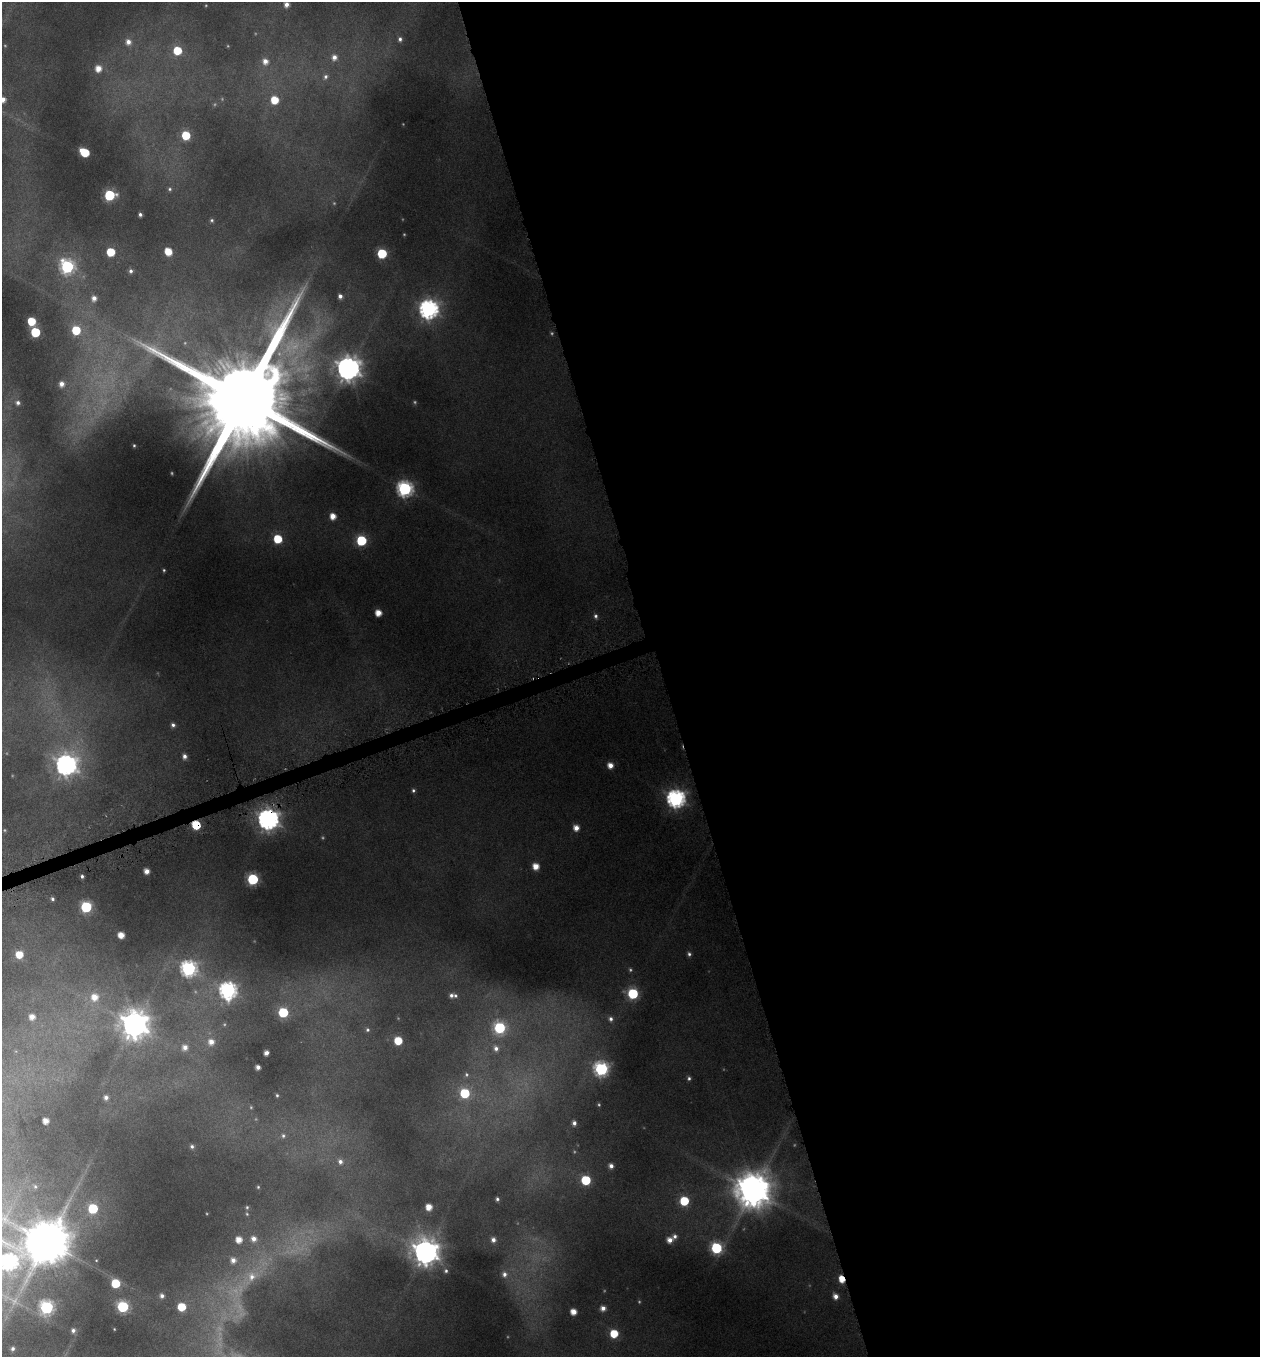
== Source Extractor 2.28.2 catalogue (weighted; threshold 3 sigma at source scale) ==
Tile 8 of 4 x 4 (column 4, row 2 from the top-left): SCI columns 3912-5169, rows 2712-4066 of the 5245 x 5459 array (HDU 1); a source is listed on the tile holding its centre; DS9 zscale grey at full resolution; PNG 1262 x 1359 px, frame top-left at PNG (2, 2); no overlay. Shown black and unused: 48% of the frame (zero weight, under 4 of 8 exposures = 2% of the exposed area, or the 3 px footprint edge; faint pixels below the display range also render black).
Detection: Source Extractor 2.28.2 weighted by HDU 2 'WHT'; one run over the whole footprint, this tile lists its part. Background 0.0962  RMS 0.0097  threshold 0.0396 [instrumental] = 3 sigma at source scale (4.09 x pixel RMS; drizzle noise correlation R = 1.36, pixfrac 0.8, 0.0396/0.0396 arcsec/px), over >= 5 px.
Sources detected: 148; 26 too faint to see at this stretch — not listed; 1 inside a brighter listed object's ellipse — not listed separately; the other 121 listed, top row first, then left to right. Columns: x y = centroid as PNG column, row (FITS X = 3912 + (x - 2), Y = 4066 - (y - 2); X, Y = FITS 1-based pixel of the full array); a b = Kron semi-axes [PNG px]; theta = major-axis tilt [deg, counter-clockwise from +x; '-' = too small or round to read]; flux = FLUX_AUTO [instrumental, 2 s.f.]
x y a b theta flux
286 4 6 5 - 5.5
400 39 7 6 - 3.6
128 42 8 7 - 7.3
177 50 6 6 - 31
334 57 8 7 - 7.5
265 61 8 7 - 7.6
98 68 7 6 - 11
326 77 8 7 - 3.9
3 99 6 6 - 6.9
274 100 6 6 - 23
186 135 6 6 - 37
84 152 7 5 -33 37
170 189 6 5 - 1.8
109 195 6 6 - 82
140 214 4 3 - 2.4
212 220 5 4 - 1.6
168 251 6 5 - 20
111 252 6 6 - 30
382 253 6 6 - 63
67 266 8 7 - 180
131 271 5 5 - 2.8
340 296 6 5 - 3.9
94 298 6 5 - 5.9
429 309 8 8 - 470
31 321 6 5 - 30
76 330 6 6 - 37
35 332 6 6 - 58
348 368 9 8 - 1000
61 384 8 7 - 7.4
244 399 41 22 -75 36000
18 403 7 6 - 3.7
134 445 3 2 - 1
405 489 7 7 - 260
333 516 6 5 - 11
278 539 6 6 - 38
361 540 6 6 - 77
164 570 4 3 - 1.3
378 613 5 5 - 13
595 616 6 5 - 2.7
173 725 5 4 - 2.9
184 756 5 5 - 4.3
66 765 9 8 - 650
610 765 5 5 - 8.8
413 790 4 4 - 1.8
676 799 7 7 - 420
268 819 8 8 - 690
196 825 6 5 - 45
576 828 5 5 - 8.6
536 866 5 5 - 12
146 871 5 4 - 7.1
82 876 3 3 - 1.8
253 879 6 6 - 100
52 899 3 3 - 1.7
86 907 6 6 - 100
121 935 5 5 - 12
689 954 6 5 - 2.4
19 955 6 6 - 19
189 969 7 7 - 250
228 991 8 7 - 330
633 994 6 6 - 81
451 995 6 5 - 3.4
94 997 9 9 - 14
283 1012 6 6 - 56
32 1017 5 5 - 7.9
611 1019 8 7 - 4.5
134 1025 10 10 - 1500
500 1028 7 7 - 100
367 1030 6 6 - 2.3
398 1041 6 5 - 27
211 1042 8 8 - 9.1
185 1047 8 8 - 7.8
496 1048 8 6 -76 4.6
266 1053 4 4 - 5.2
258 1067 4 4 - 4.8
601 1069 7 7 - 200
689 1078 5 4 - 1.9
465 1093 6 6 - 50
277 1095 4 3 - 1.3
106 1097 6 5 - 4.2
45 1121 5 5 - 8.6
574 1123 5 4 - 3.7
283 1136 6 6 - 2.5
192 1146 5 4 - 2.2
340 1161 7 6 - 4.1
611 1166 5 5 - 4.9
586 1180 6 6 - 57
35 1186 6 4 -73 1.4
258 1187 4 4 - 1.1
753 1190 12 11 - 2700
497 1199 4 4 - 2.1
684 1201 6 6 - 46
247 1207 6 5 - 1.5
429 1207 5 5 - 12
93 1209 6 6 - 58
675 1236 7 6 - 3.7
254 1239 7 7 - 6.8
239 1240 6 6 - 11
493 1240 6 5 - 5
670 1240 6 5 - 7.5
47 1242 13 13 - 4500
716 1248 7 6 - 97
425 1252 9 9 - 1300
96 1260 4 4 - 0.87
233 1260 7 7 - 6.9
9 1262 15 11 -69 320
446 1271 5 4 - 1.7
504 1274 8 7 - 4.9
252 1276 25 16 46 29
842 1279 6 4 -60 17
115 1283 6 6 - 36
162 1296 4 4 - 3.5
835 1296 6 5 - 6.8
47 1307 7 7 - 170
123 1307 6 6 - 110
181 1307 6 5 - 29
603 1308 5 5 - 6.3
573 1312 5 5 - 11
114 1329 3 2 - 0.64
73 1330 5 5 - 3.4
614 1334 6 6 - 29
13 1349 4 4 - 2.4
Overlapping masked pixels (flux is a lower limit): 3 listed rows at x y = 268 819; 196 825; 842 1279
Isophote crosses this tile's border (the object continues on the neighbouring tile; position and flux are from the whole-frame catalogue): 3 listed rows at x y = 3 99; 47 1242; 9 1262